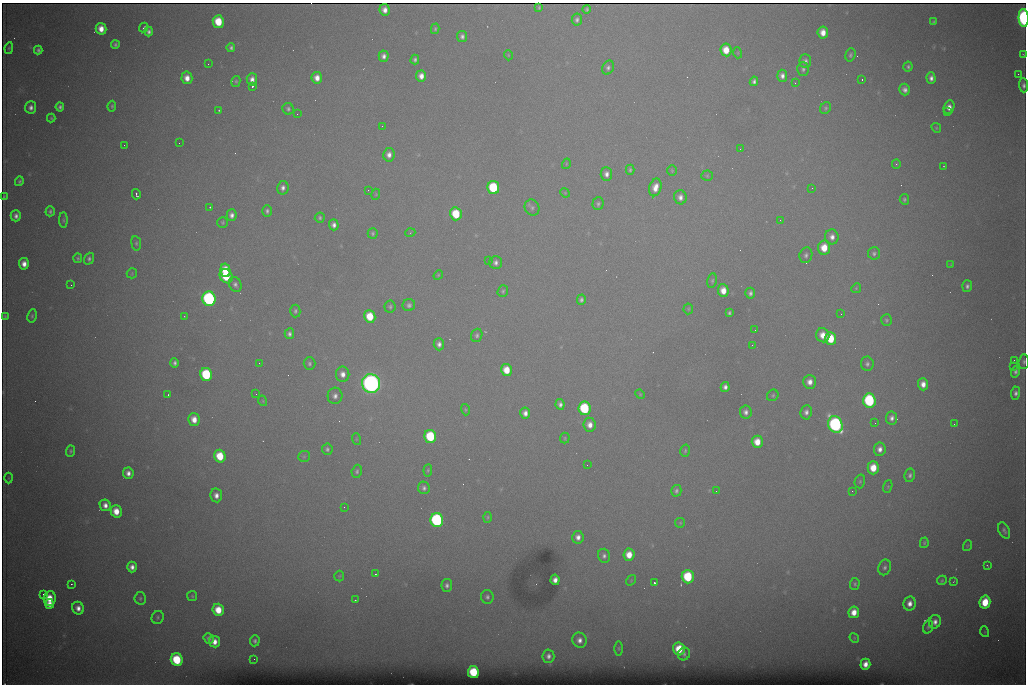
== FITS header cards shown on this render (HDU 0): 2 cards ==
NAXIS1  =                 1024 /fastest changing axis
NAXIS2  =                  682 /next to fastest changing axis

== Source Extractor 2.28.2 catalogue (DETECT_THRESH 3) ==
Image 1024 x 682 px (HDU 0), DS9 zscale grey, 1 PNG px = 1 image px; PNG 1028 x 686 px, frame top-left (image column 1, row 682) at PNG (2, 3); each listed source drawn as its Kron ellipse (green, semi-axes under 4 px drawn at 4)
Background 7010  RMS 57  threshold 170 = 3 sigma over >= 5 px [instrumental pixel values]
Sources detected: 250; all 250 listed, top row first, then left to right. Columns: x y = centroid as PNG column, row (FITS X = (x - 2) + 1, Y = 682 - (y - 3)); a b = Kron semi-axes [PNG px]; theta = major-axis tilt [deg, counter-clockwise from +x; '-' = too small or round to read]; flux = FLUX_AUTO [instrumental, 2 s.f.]
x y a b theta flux
539 8 4 3 - 5.3e+03
587 9 4 3 - 7.9e+03
385 10 6 5 - 2.6e+04
1024 18 9 5 -86 9.3e+05
577 20 6 5 - 1.2e+04
218 22 6 5 - 1.2e+05
934 22 3 3 - 4.5e+03
143 27 5 2 - 3.7e+03
101 29 6 5 - 4.4e+04
435 29 5 4 - 6.3e+03
149 32 5 4 - 1.3e+04
823 32 6 5 - 4.2e+04
462 36 5 5 - 1.2e+04
115 44 4 4 - 8.0e+03
9 48 6 4 80 5.2e+03
231 48 4 4 - 9.3e+03
38 50 4 4 - 1.0e+04
726 50 6 5 - 6.5e+04
738 53 5 3 - 3.2e+03
1023 54 3 2 - 1.9e+03
508 55 5 3 - 3.2e+03
850 55 7 5 71 7.8e+03
384 56 5 5 - 1.7e+04
415 60 5 4 - 9.5e+03
805 61 7 6 - 1.4e+04
208 64 3 2 - 2.8e+03
908 67 5 4 - 7.8e+03
608 68 7 5 62 1.2e+04
803 69 6 6 - 9.6e+03
1018 74 2 2 - 1.5e+04
421 76 5 5 - 3.0e+04
782 76 6 5 - 1.8e+04
187 78 6 5 - 3.6e+04
317 78 6 5 - 3.4e+04
931 78 6 4 -87 1.8e+04
252 79 6 5 - 2.3e+04
862 79 3 2 - 4.8e+03
236 81 5 4 - 5.8e+03
754 81 5 4 - 1.1e+04
795 83 2 2 - 2.2e+03
1024 85 7 4 -86 1.3e+04
252 86 3 3 - 9.4e+04
905 89 6 5 - 1.8e+04
112 106 5 4 - 6.6e+03
31 107 6 5 - 1.9e+04
60 107 4 4 - 1.0e+04
949 107 7 5 70 2.8e+04
825 108 6 5 - 6.5e+03
288 109 6 5 - 8.8e+03
219 110 2 2 - 2.9e+03
947 112 2 2 - 3.5e+03
297 114 2 2 - 2.4e+03
51 118 4 4 - 4.8e+03
382 126 2 2 - 1.9e+03
936 128 5 4 - 4.6e+03
179 143 2 2 - 3.5e+03
124 145 2 2 - 1.8e+03
740 149 2 2 - 2.8e+03
389 155 7 5 80 2.2e+04
566 164 5 3 - 3.5e+03
896 164 5 4 - 4.9e+03
944 166 3 2 - 2.5e+03
630 170 5 4 - 6.6e+03
672 171 5 5 - 4.6e+03
606 174 7 5 -88 2.0e+04
707 176 5 5 - 6.2e+03
19 181 5 4 - 7.3e+03
655 187 9 6 75 4.0e+04
283 188 7 5 80 1.7e+04
493 188 6 6 - 2.6e+05
812 188 3 2 - 3.8e+03
368 190 2 2 - 8.9e+03
565 193 5 4 - 3.6e+03
136 194 5 3 - 9.2e+03
376 194 5 3 - 3.8e+03
4 197 4 2 - 4.5e+03
680 197 7 6 - 2.1e+04
904 199 5 4 - 7.4e+03
598 204 6 5 - 8.6e+03
210 207 3 3 - 3.6e+03
532 208 8 7 - 1.2e+04
50 211 5 4 - 8.3e+03
267 211 6 5 - 9.6e+03
456 214 6 6 - 1.5e+05
232 215 6 5 - 1.7e+04
16 216 5 5 - 1.6e+04
320 218 5 5 - 7.4e+03
63 220 8 4 -90 6.4e+03
780 220 3 2 - 2.4e+03
223 222 5 5 - 6.0e+03
334 225 5 5 - 1.8e+04
373 233 5 5 - 7.3e+03
410 233 5 3 - 3.4e+03
832 237 7 6 - 2.3e+04
136 243 7 5 -82 7.4e+03
824 248 7 6 - 7.5e+04
874 253 6 6 - 9.7e+03
806 255 8 6 72 1.2e+04
78 258 4 4 - 6.6e+03
89 259 6 5 - 1.0e+04
488 260 2 2 - 1.9e+03
496 263 6 6 - 1.5e+04
24 264 6 5 - 3.1e+04
951 264 4 4 - 3.3e+03
225 270 7 4 -78 9.6e+04
132 273 5 5 - 5.2e+03
438 275 5 4 - 4.4e+03
226 276 7 6 - 1.7e+05
712 281 7 4 79 7.3e+03
235 284 7 6 - 1.4e+04
71 285 2 2 - 7.0e+03
967 286 6 5 - 1.1e+04
856 288 5 4 - 4.8e+03
503 291 6 5 - 6.8e+03
723 291 6 5 - 4.9e+04
750 293 5 5 - 1.2e+04
209 299 7 6 - 9.6e+05
581 300 5 4 - 1.0e+04
409 305 6 6 - 1.2e+04
390 307 6 5 - 7.4e+03
688 309 5 5 - 4.9e+03
295 311 6 5 - 9.1e+03
729 313 4 3 - 7.3e+03
841 314 2 2 - 2.4e+03
5 316 3 3 - 5.3e+03
32 316 7 4 80 7.0e+03
184 316 2 2 - 1.9e+03
370 316 6 5 - 1.1e+05
886 320 6 5 - 7.2e+03
755 330 2 2 - 1.6e+03
289 334 5 4 - 1.2e+04
477 335 7 5 71 9.4e+03
823 335 7 6 - 4.5e+04
831 339 6 5 - 1.1e+05
439 344 6 5 - 1.7e+04
752 345 3 2 - 4.8e+03
1014 360 2 2 - 2.5e+03
1024 362 7 5 85 8.0e+03
174 363 5 4 - 1.1e+04
259 363 2 2 - 2.0e+03
309 364 6 6 - 9.1e+03
867 364 7 6 - 1.1e+04
1013 366 2 2 - 1.8e+04
507 370 6 5 - 7.1e+04
1015 372 6 4 74 1.1e+04
206 374 6 6 - 3.0e+05
343 374 7 6 - 2.8e+04
810 382 7 6 - 2.9e+04
371 383 9 9 - 2.5e+06
923 384 6 5 - 3.1e+04
725 387 5 4 - 1.6e+04
1016 393 6 4 89 1.3e+04
256 394 2 2 - 1.8e+03
640 394 5 4 - 4.5e+03
168 395 3 2 - 3.8e+03
773 395 6 5 - 6.6e+03
335 396 8 7 - 1.9e+04
263 401 5 3 - 3.2e+03
869 401 7 6 - 4.6e+05
560 404 5 4 - 1.4e+04
584 408 7 6 - 3.0e+05
465 410 6 3 -72 4.9e+03
746 412 6 6 - 1.7e+04
806 412 7 5 81 1.6e+04
525 413 5 5 - 2.2e+04
891 418 6 5 - 1.7e+04
194 419 6 5 - 4.1e+04
875 423 2 2 - 1.5e+03
954 424 2 2 - 9.6e+03
590 425 7 6 - 3.0e+04
835 425 8 7 - 1.2e+06
430 436 6 6 - 2.5e+05
565 438 5 5 - 5.1e+03
356 439 6 3 -72 3.7e+03
757 442 6 5 - 5.8e+04
327 449 6 5 - 8.7e+03
880 449 7 6 - 2.3e+04
71 451 5 4 - 7.3e+03
685 451 6 4 75 6.4e+03
220 456 6 5 - 1.2e+05
304 456 6 5 - 7.0e+03
587 465 2 2 - 3.4e+03
873 468 6 5 - 7.5e+04
428 470 6 4 83 5.3e+03
357 471 6 5 - 7.8e+03
128 473 6 5 - 2.2e+04
910 475 7 5 79 1.2e+04
8 478 5 3 - 3.4e+03
860 481 7 5 75 7.2e+03
888 487 7 4 71 5.4e+03
424 488 6 6 - 1.1e+04
676 491 6 5 - 9.9e+03
716 491 2 2 - 2.0e+03
852 491 3 2 - 2.0e+03
216 495 7 6 - 2.5e+04
105 505 6 5 - 2.5e+04
344 507 2 2 - 4.3e+03
116 511 6 5 - 5.9e+04
488 517 5 4 - 5.8e+03
437 520 7 6 - 7.8e+05
680 523 5 5 - 4.7e+03
1004 531 8 5 -65 1.1e+04
578 537 6 5 - 2.2e+04
924 543 5 4 - 6.0e+03
967 546 5 3 - 3.4e+03
629 555 6 5 - 5.6e+04
604 556 7 6 - 1.4e+04
987 565 3 2 - 3.3e+03
132 567 5 4 - 2.2e+04
885 567 8 6 69 1.2e+04
375 574 2 2 - 3.2e+03
339 576 5 5 - 4.6e+03
688 577 7 6 - 2.2e+05
555 580 5 4 - 2.4e+04
631 580 6 4 56 4.1e+03
942 580 5 4 - 5.5e+03
954 581 4 2 - 3.0e+03
654 583 3 3 - 9.5e+04
71 584 2 2 - 3.4e+03
855 584 6 5 - 7.0e+03
447 585 6 5 - 1.3e+04
43 594 2 2 - 9.6e+03
192 596 5 5 - 5.8e+03
487 597 7 6 - 1.1e+04
50 598 7 6 - 7.8e+04
140 598 6 5 - 7.6e+03
355 600 3 2 - 3.7e+03
985 602 6 5 - 1.2e+05
910 603 7 6 - 2.6e+04
50 604 5 4 - 3.1e+04
78 608 6 5 - 2.6e+04
218 610 6 5 - 8.2e+04
854 612 6 5 - 4.7e+04
158 617 7 6 - 8.2e+03
935 622 7 6 - 2.1e+04
928 627 7 5 72 7.3e+03
985 632 5 3 - 3.2e+03
854 638 5 4 - 4.6e+03
209 639 5 5 - 1.3e+04
579 640 7 7 - 2.4e+04
255 641 5 5 - 9.6e+03
214 642 6 5 - 3.3e+04
619 648 7 3 90 4.8e+03
679 649 6 6 - 1.1e+05
684 654 6 5 - 8.8e+03
548 656 6 6 - 1.7e+04
254 659 2 2 - 4.9e+03
177 660 6 6 - 2.1e+05
865 664 5 5 - 3.2e+04
473 672 6 5 - 1.9e+05
At the frame edge (FLAGS 8, measured only in part): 3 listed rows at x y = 1024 18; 1024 85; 1024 362

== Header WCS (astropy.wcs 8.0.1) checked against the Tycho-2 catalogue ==
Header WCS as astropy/WCSLIB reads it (CRVAL/CRPIX/CD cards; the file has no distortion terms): RA---TAN/DEC--TAN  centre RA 07:06:07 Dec +31:10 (106.53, +31.16 deg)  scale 1.44 arcsec/px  FOV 24.5' x 16.3'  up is -93 deg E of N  parity flipped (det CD > 0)
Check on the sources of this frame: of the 60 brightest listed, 8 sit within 2.2 arcsec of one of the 15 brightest Tycho-2 stars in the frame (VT <= 12.35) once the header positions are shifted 0.59 arcsec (0.09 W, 0.58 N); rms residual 1.10 arcsec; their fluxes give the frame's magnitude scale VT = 25.51 - 2.5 log10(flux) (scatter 0.31 mag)
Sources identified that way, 8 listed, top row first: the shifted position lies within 2.2 arcsec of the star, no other Tycho-2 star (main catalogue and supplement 1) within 4.4 arcsec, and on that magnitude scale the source's flux lands within +1.5 / -3 mag of the star's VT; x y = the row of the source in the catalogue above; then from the Tycho-2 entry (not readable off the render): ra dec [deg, ICRS J2000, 3 dp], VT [Tycho-2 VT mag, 2 dp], TYC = Tycho-2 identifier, HIP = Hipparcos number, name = IAU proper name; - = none
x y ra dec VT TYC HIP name
493 188 106.458 +31.151 12.35 2438-728-1 - -
206 374 106.551 +31.041 11.84 2438-663-1 - -
371 383 106.552 +31.106 9.20 2438-180-1 - -
869 401 106.550 +31.305 11.61 2438-184-1 - -
584 408 106.559 +31.192 11.79 2438-1039-1 - -
835 425 106.562 +31.292 10.01 2438-106-1 - -
437 520 106.614 +31.135 11.36 2438-550-1 - -
473 672 106.684 +31.152 11.76 2438-931-1 - -